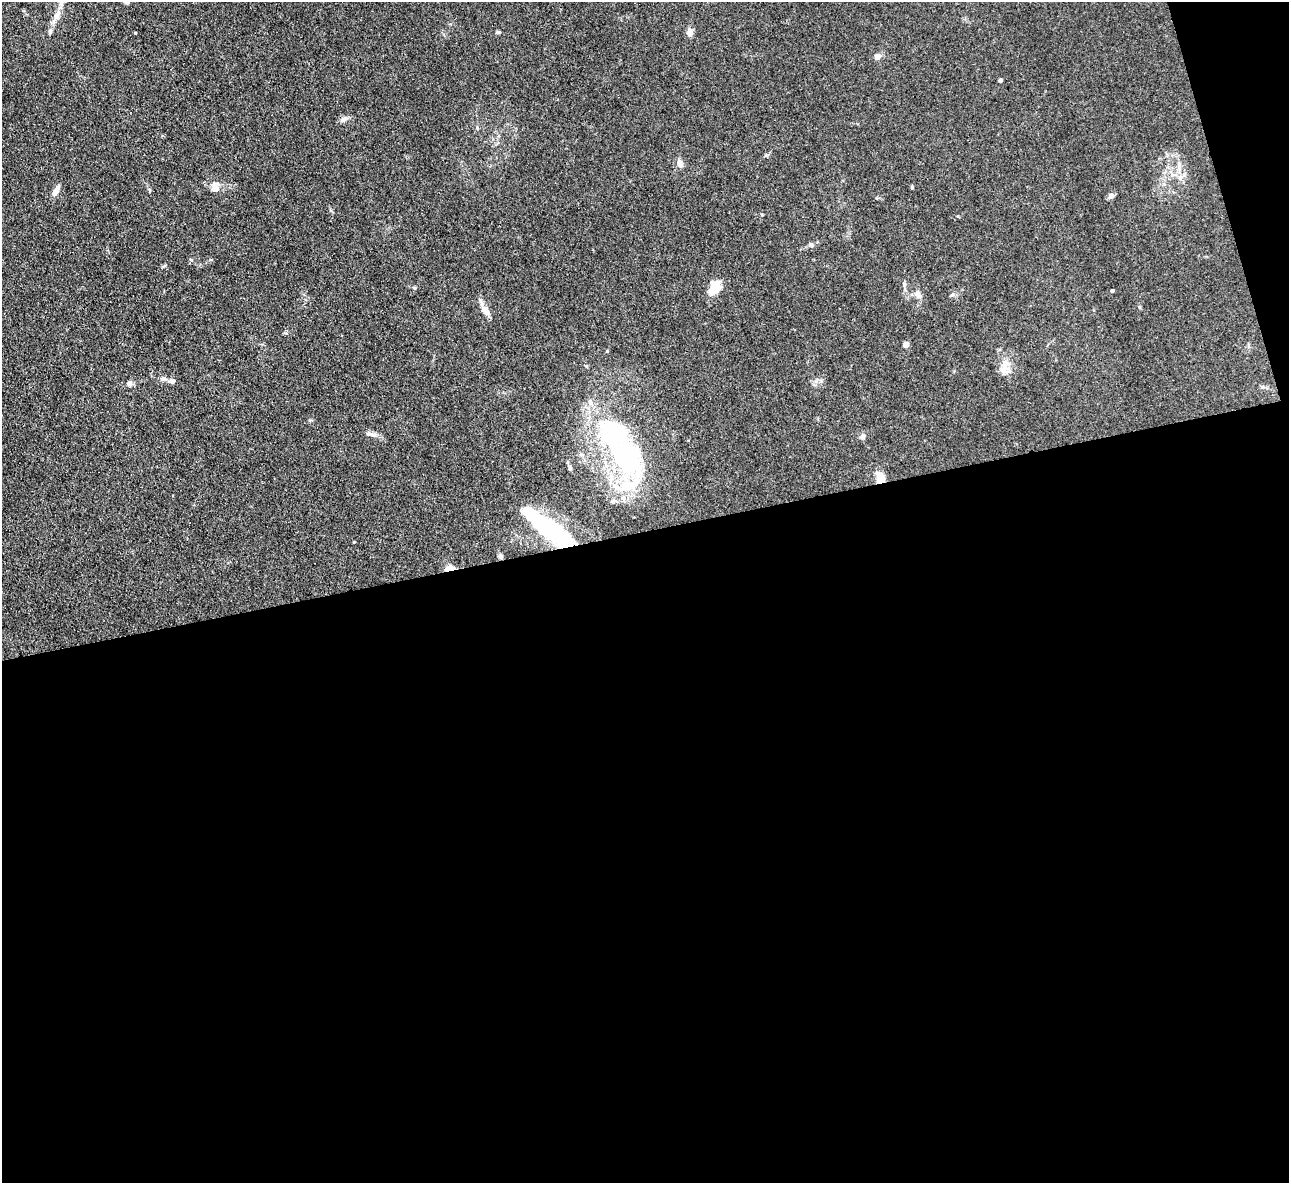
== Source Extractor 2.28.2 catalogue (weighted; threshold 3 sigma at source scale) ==
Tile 16 of 4 x 4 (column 4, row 4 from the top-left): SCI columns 3861-5147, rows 266-1446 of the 5147 x 5132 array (HDU 1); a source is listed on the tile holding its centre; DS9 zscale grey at full resolution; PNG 1291 x 1185 px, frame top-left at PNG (2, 2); no overlay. Shown black and unused: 57% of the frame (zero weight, under 3 of 4 exposures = <1% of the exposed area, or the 3 px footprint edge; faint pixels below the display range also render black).
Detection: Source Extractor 2.28.2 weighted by HDU 2 'WHT'; one run over the whole footprint, this tile lists its part. Background 0.0862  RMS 0.0069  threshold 0.0309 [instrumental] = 3 sigma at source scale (4.5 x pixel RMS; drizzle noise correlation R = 1.50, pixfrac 1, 0.05/0.05 arcsec/px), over >= 5 px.
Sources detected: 37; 2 inside a brighter object's white glare — not listed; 3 inside a brighter listed object's ellipse — not listed separately; the other 32 listed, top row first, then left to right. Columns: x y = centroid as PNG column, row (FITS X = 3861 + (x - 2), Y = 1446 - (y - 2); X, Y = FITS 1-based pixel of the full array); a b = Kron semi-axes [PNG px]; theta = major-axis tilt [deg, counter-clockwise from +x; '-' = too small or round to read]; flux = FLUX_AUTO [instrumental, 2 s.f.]
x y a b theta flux
126 2 7 5 -24 1.7
57 15 14 7 62 4.8
50 32 6 5 - 1.3
690 32 11 6 -90 3.2
877 57 8 7 - 3
1000 80 4 3 - 1.8
344 119 11 6 22 2.5
680 163 10 7 -68 3.4
1180 178 7 6 - 2.3
215 188 14 10 61 4.4
56 191 16 6 60 4.3
1111 195 7 6 - 2.2
811 245 6 6 - 2
904 284 7 4 -90 1.2
715 287 18 13 55 10
1112 291 3 3 - 1.2
917 294 10 8 -76 3.2
486 310 15 9 -57 5.2
906 345 4 4 - 5.5
1003 369 14 11 53 6.1
172 381 10 5 -6 2.1
130 383 8 7 - 2
370 434 12 6 -4 2.7
863 436 8 7 - 2.1
624 456 85 33 -51 120
570 468 6 4 -89 1
880 478 12 8 -82 10
613 501 6 5 - 1.4
554 531 45 21 -35 58
354 542 3 3 - 0.5
500 556 7 5 -58 1.7
449 568 11 6 8 5.8
Overlapping masked pixels (flux is a lower limit): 4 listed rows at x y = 880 478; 554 531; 500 556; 449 568
Isophote crosses this tile's border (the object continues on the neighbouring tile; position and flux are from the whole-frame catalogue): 1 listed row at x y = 126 2
Unlisted compact peaks at least as high as the median listed source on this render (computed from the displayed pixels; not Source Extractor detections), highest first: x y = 912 187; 415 288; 191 260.